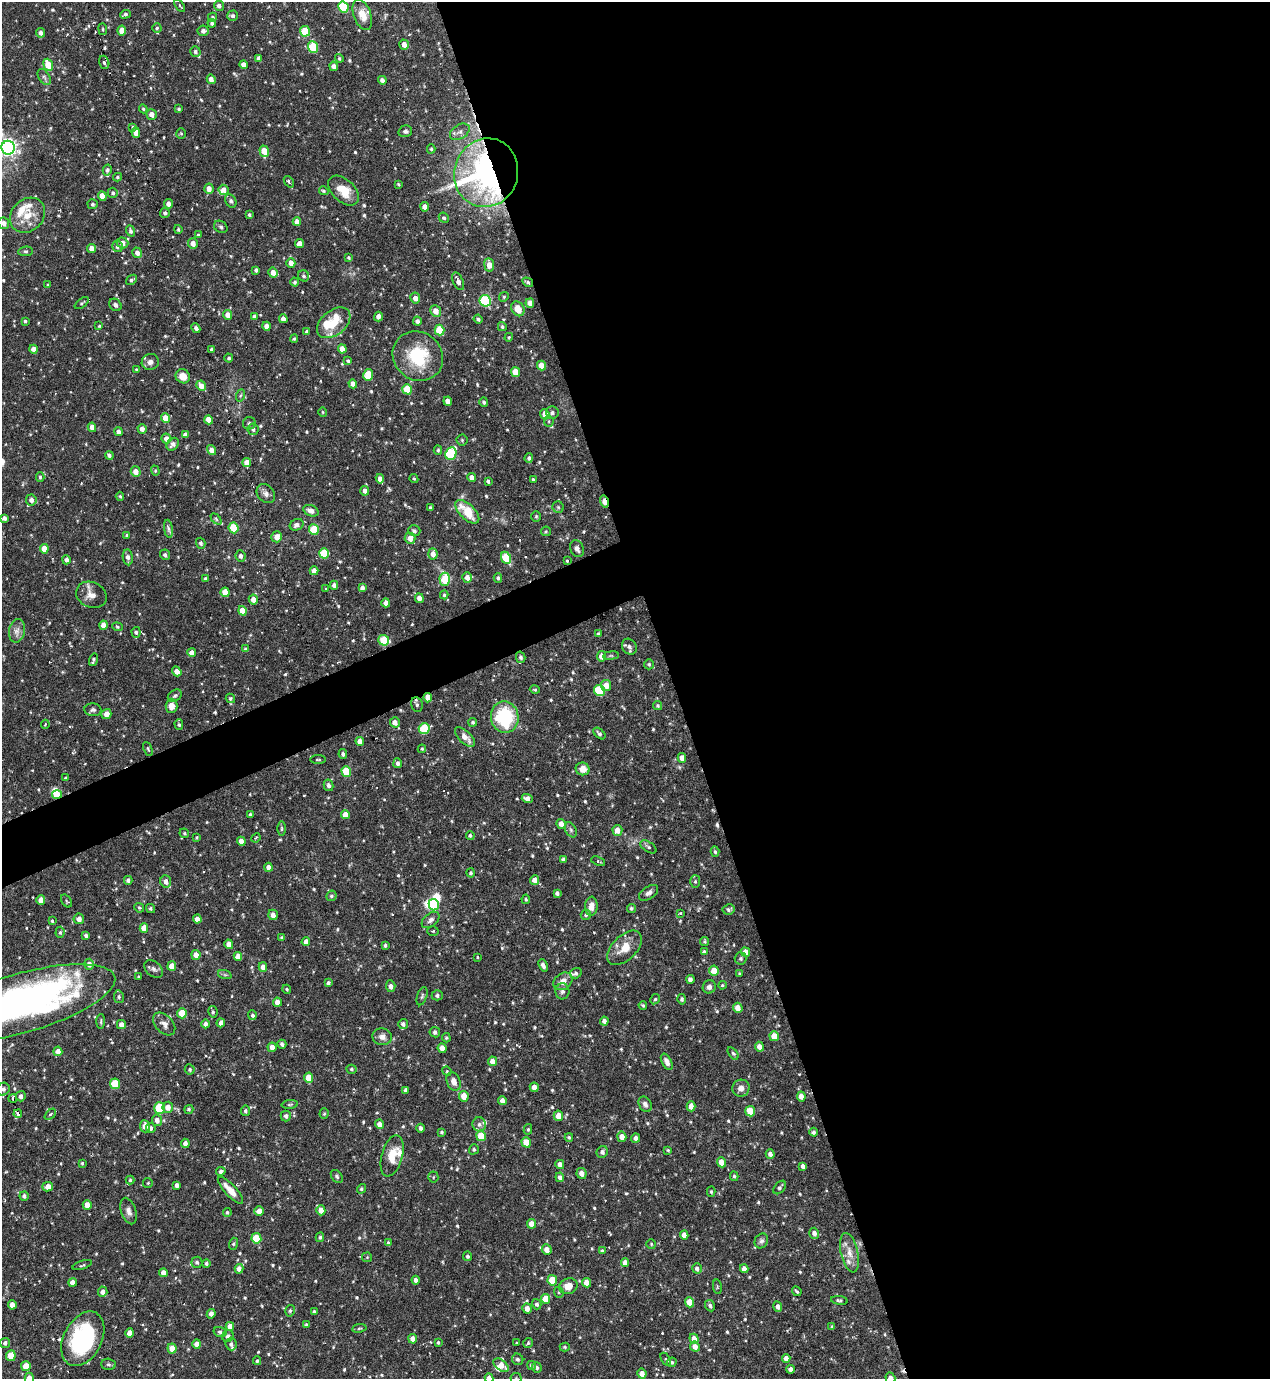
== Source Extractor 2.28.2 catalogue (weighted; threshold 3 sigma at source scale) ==
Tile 8 of 4 x 4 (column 4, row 2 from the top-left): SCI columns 3954-5221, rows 2757-4133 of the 5499 x 5511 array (HDU 1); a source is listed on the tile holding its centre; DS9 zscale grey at full resolution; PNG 1272 x 1381 px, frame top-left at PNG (2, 2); each listed source drawn as its Kron ellipse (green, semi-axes under 4 px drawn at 4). Shown black and unused: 49% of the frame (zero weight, under 3 of 6 exposures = <1% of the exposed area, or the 3 px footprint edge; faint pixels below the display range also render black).
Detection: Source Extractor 2.28.2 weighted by HDU 2 'WHT'; one run over the whole footprint, this tile lists its part. Background 0.0695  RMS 0.0041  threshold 0.0168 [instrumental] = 3 sigma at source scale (4.09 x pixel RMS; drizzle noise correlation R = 1.36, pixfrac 0.8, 0.05/0.05 arcsec/px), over >= 5 px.
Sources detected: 722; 1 too faint to see at this stretch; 5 inside a brighter object's white glare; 5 cosmic-ray / hot-pixel residue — neither listed nor drawn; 16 inside a brighter listed object's ellipse — not listed separately; of the other 695, all 500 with FLUX_AUTO >= 0.454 (the completeness limit of this list) listed and drawn (195 fainter detections not listed), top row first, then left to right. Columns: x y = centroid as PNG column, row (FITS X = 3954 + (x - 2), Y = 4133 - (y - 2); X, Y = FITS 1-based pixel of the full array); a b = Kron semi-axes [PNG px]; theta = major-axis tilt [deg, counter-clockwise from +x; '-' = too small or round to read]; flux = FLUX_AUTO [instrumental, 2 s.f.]
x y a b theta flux
180 5 7 3 -55 0.51
219 6 5 4 - 1.4
343 7 6 5 - 20
125 14 5 4 - 0.95
362 15 16 8 -69 4.7
233 16 5 5 - 0.9
212 17 5 4 - 0.78
212 23 4 4 - 0.91
157 28 4 4 - 0.63
103 29 6 3 -83 0.46
122 30 5 4 - 3.6
203 31 5 5 - 1.2
305 31 5 4 - 12
40 33 5 4 - 1.3
404 45 5 4 - 2.4
313 47 6 5 - 15
195 51 5 5 - 0.83
259 58 4 4 - 1.4
339 58 4 4 - 0.56
104 62 7 5 -74 0.95
48 65 6 4 -68 7.8
244 65 4 4 - 2.4
334 66 5 4 - 1.7
44 77 9 5 -58 1
211 79 5 4 - 2.2
382 80 4 4 - 1.5
143 109 4 4 - 0.48
179 109 4 3 - 0.64
152 114 5 5 - 2.4
133 127 3 3 - 0.61
405 131 7 5 14 0.97
136 132 5 4 - 3
460 132 11 7 33 1.8
181 133 5 5 - 0.55
8 148 7 6 - 150
431 149 4 4 - 0.55
264 151 6 4 -70 6.2
107 170 5 4 - 0.86
486 173 34 32 72 150
118 177 4 3 - 0.56
289 182 6 3 -51 0.75
398 184 3 3 - 0.46
209 189 5 4 - 2.5
224 190 5 5 - 2.3
324 191 5 4 - 0.55
344 191 18 11 -42 6.9
113 193 5 5 - 0.87
102 196 5 4 - 3.9
231 201 7 5 -63 0.86
93 204 5 5 - 0.73
169 204 4 4 - 2.3
425 207 4 4 - 2.5
165 213 5 5 - 1
27 215 19 16 45 7.9
249 215 3 3 - 0.63
444 218 5 4 - 0.71
297 222 4 4 - 2.4
4 223 6 5 - 2.2
221 227 7 5 -32 0.76
178 229 4 4 - 0.59
131 231 5 4 - 0.9
198 235 3 3 - 0.48
122 243 6 5 - 2.4
193 243 5 5 - 2.5
300 243 5 4 - 2.9
117 246 5 5 - 1.2
92 248 4 4 - 2.9
26 251 7 4 6 0.74
137 253 5 5 - 1.8
349 257 3 3 - 0.53
291 263 5 4 - 3
489 265 7 5 -83 3.1
256 270 4 3 - 0.79
273 273 5 4 - 2.9
304 276 6 5 - 0.77
131 280 6 4 37 0.81
458 281 9 5 -67 1.9
295 282 4 4 - 0.73
528 282 6 4 -32 0.77
48 285 4 3 - 0.49
504 297 5 4 - 0.53
415 298 5 5 - 2.2
485 301 6 5 - 32
82 303 8 4 37 0.59
530 303 4 4 - 3.2
115 305 7 5 -48 0.92
518 309 8 6 -58 4.8
436 311 6 5 - 3
228 315 5 4 - 2.6
254 316 4 3 - 0.65
378 316 5 4 - 1.6
283 319 4 4 - 2.1
478 319 4 3 - 0.84
25 321 3 3 - 0.53
417 321 4 4 - 1.3
334 323 19 12 39 7.8
99 326 3 3 - 1
267 326 4 4 - 2.4
502 327 4 4 - 0.71
196 328 5 3 - 1.2
439 330 5 5 - 12
307 332 4 4 - 1.1
509 337 4 4 - 0.52
294 339 4 3 - 0.52
33 349 4 4 - 2.4
212 349 3 3 - 0.83
342 349 4 4 - 3.3
418 356 26 24 -41 19
229 358 4 4 - 0.81
348 361 4 3 - 0.68
150 362 9 8 - 1.7
541 366 5 4 - 5.4
136 370 4 4 - 0.53
516 372 5 4 - 7.4
368 375 6 5 - 9.5
183 376 7 6 - 4.1
353 384 4 4 - 2.4
201 386 5 4 - 2.8
407 389 5 4 - 11
241 395 6 4 70 0.6
448 401 4 4 - 2.6
484 402 5 4 - 0.79
323 412 5 4 - 0.47
552 413 6 6 - 1.1
545 414 5 4 - 3.6
165 418 5 4 - 4.9
209 420 5 4 - 5.5
549 421 5 5 - 0.53
249 423 6 6 - 0.76
92 427 4 4 - 3
142 429 5 4 - 1.9
253 429 5 5 - 1
118 432 4 4 - 1.5
185 434 4 4 - 1.4
166 439 5 5 - 2.6
462 440 5 5 - 0.57
173 444 7 5 47 1.4
211 450 5 4 - 2.9
438 450 4 4 - 0.53
451 453 6 5 - 24
109 455 4 4 - 0.97
529 458 5 4 - 0.91
247 463 4 4 - 4.8
155 471 5 4 - 0.5
136 472 5 5 - 3
40 477 5 3 - 0.61
472 477 4 4 - 2.5
380 479 4 4 - 2
414 479 5 3 - 0.46
533 480 4 3 - 0.64
488 481 4 3 - 0.8
365 491 5 4 - 1.8
266 494 10 8 -50 1.7
120 496 4 4 - 0.5
31 500 5 5 - 1.8
604 502 6 4 -75 6.9
430 507 3 3 - 0.63
558 507 5 5 - 0.59
311 511 8 5 -23 2.2
467 512 15 7 -44 11
536 516 5 5 - 0.54
4 518 4 4 - 1.2
216 519 6 4 -46 0.56
297 525 7 5 24 1.4
234 528 5 4 - 12
168 529 9 4 -81 1.1
314 530 5 5 - 12
414 531 6 5 - 0.84
546 531 5 4 - 0.48
127 535 4 3 - 0.47
277 537 5 5 - 3.3
410 538 5 5 - 3.2
201 543 5 4 - 0.82
44 549 5 4 - 5.2
577 549 9 6 -66 1.5
324 553 5 5 - 14
433 554 5 4 - 2.6
165 555 5 5 - 0.98
241 556 6 5 - 1.3
128 557 8 5 -83 1.6
506 558 6 5 - 14
66 560 4 4 - 1.5
567 561 3 3 - 0.6
314 571 4 4 - 2.5
467 577 5 4 - 2.4
498 578 5 4 - 0.76
205 579 4 3 - 0.78
445 579 7 5 -88 13
334 585 4 4 - 1.6
362 588 4 4 - 1.3
325 589 4 3 - 0.46
225 592 5 4 - 7.2
91 595 16 12 -25 3.5
444 595 4 4 - 0.57
419 598 5 4 - 2.4
253 600 5 4 - 3.1
386 603 4 4 - 2.4
242 611 5 4 - 6
103 625 4 4 - 3.3
117 627 5 4 - 0.49
17 631 12 8 80 2.2
136 632 5 4 - 0.8
598 634 4 3 - 0.99
384 640 5 5 - 14
629 647 8 7 - 1.4
245 649 4 4 - 0.64
192 653 4 4 - 2.4
601 656 5 4 - 2.6
611 656 8 4 8 0.6
521 657 5 4 - 0.94
93 660 6 4 73 0.74
649 664 5 5 - 0.66
177 671 5 4 - 2.6
606 685 5 5 - 3.6
535 690 5 3 - 0.45
600 691 6 5 - 19
175 695 7 5 33 0.91
230 698 5 4 - 0.57
428 698 5 4 - 3.9
417 705 7 6 - 1.1
171 706 7 6 - 3.6
658 706 5 4 - 0.62
93 710 8 6 -6 1
106 714 5 5 - 2.6
505 717 16 13 -80 25
395 722 5 4 - 2.3
473 722 4 4 - 0.62
45 724 4 3 - 0.52
179 725 5 4 - 0.58
424 729 5 5 - 15
599 733 7 4 -42 0.94
465 737 12 6 -44 3.2
360 741 4 4 - 3
148 749 7 4 -65 0.56
422 749 4 3 - 0.46
343 754 5 4 - 0.86
682 758 5 4 - 2.7
318 760 8 3 0 0.46
398 763 5 4 - 1.2
583 769 7 6 - 3.6
346 771 5 4 - 12
66 778 4 3 - 0.95
329 785 6 4 -77 1.4
57 795 5 4 - 8.5
527 799 5 4 - 1.9
250 814 3 3 - 0.67
345 815 4 4 - 3.4
561 824 5 4 - 2.7
282 829 7 3 -90 0.6
571 830 8 5 -61 0.91
617 830 5 5 - 3.3
184 833 5 4 - 0.57
470 835 4 4 - 0.62
197 838 3 3 - 0.92
256 838 5 4 - 0.46
241 841 4 4 - 2.6
648 847 9 5 -34 0.92
715 852 5 4 - 0.63
563 859 4 4 - 1
598 861 7 4 -21 0.58
268 867 4 4 - 2.2
471 873 4 4 - 0.68
128 880 4 4 - 1
534 880 5 4 - 2.6
166 881 6 5 - 2
695 881 6 5 - 0.62
557 893 4 4 - 1.1
648 893 11 6 35 1.4
331 896 5 5 - 0.69
526 899 5 3 - 0.53
41 900 5 4 - 3
66 901 7 4 -54 0.61
434 905 5 5 - 17
591 906 9 6 85 2.7
139 908 5 4 - 0.51
631 908 5 4 - 0.67
150 909 5 4 - 0.76
729 909 6 5 - 0.79
681 913 3 3 - 0.61
273 915 5 4 - 1.6
586 915 5 5 - 0.64
79 919 5 5 - 2.1
197 919 4 4 - 2.8
431 920 10 6 40 1.5
52 921 3 3 - 0.57
144 928 5 4 - 4
433 931 5 4 - 0.5
60 932 6 4 87 0.71
86 936 4 3 - 0.93
282 938 4 3 - 0.64
704 941 4 4 - 0.5
306 942 4 4 - 2.3
229 944 5 4 - 2.9
385 945 4 3 - 0.75
625 948 21 12 45 5.9
704 952 4 3 - 0.78
745 952 5 4 - 3.5
196 955 5 4 - 2.7
238 957 4 4 - 2.8
477 957 3 3 - 0.58
740 958 6 6 - 0.63
89 964 5 5 - 2
543 965 6 4 -68 1.4
172 966 5 4 - 2.8
263 967 5 4 - 2.3
154 969 11 7 -40 1.4
714 971 5 5 - 5.3
576 973 6 5 - 0.92
740 974 4 3 - 0.51
225 975 7 4 -18 0.62
138 977 3 3 - 0.45
690 979 4 4 - 1.5
563 981 10 8 37 3.2
328 983 4 3 - 0.77
722 985 4 3 - 0.47
391 986 6 5 - 1.3
709 987 7 6 - 1.2
287 989 5 4 - 0.53
562 991 8 7 - 1.2
437 995 5 5 - 0.91
422 996 9 5 72 0.77
119 997 6 5 - 0.68
655 999 5 4 - 0.59
682 999 5 4 - 0.76
277 1002 4 4 - 2.6
20 1003 98 29 16 190
643 1005 4 3 - 0.49
738 1008 5 4 - 3.2
213 1012 6 4 -78 0.65
182 1013 5 5 - 8.2
252 1015 5 4 - 0.88
101 1021 7 4 88 0.57
604 1021 4 4 - 1.7
221 1023 4 4 - 1.7
121 1024 4 4 - 2.2
164 1024 13 8 -46 2
205 1024 4 4 - 1.5
403 1024 5 5 - 1.1
435 1032 5 5 - 0.99
774 1036 5 4 - 4.5
382 1037 9 8 - 2.1
446 1038 5 4 - 0.46
282 1044 4 4 - 0.99
272 1047 5 4 - 2.6
759 1047 5 4 - 2.6
442 1048 5 4 - 2.7
58 1051 4 4 - 2.4
733 1053 7 4 -54 0.68
492 1061 5 4 - 3.2
667 1062 9 5 -62 1.8
190 1069 5 5 - 0.66
351 1069 5 4 - 0.66
447 1071 5 4 - 0.49
309 1078 5 4 - 6.1
454 1081 9 6 -69 2.4
115 1084 5 5 - 12
534 1087 4 4 - 2.6
741 1088 8 8 - 2.6
3 1089 7 6 - 1.4
406 1090 4 3 - 1
21 1096 5 5 - 1.5
464 1096 5 5 - 4.7
801 1096 5 4 - 2.3
13 1098 4 3 - 4.1
502 1101 4 4 - 2.2
290 1104 8 3 5 0.49
645 1104 8 6 -61 1.5
691 1106 5 4 - 2.8
168 1107 5 5 - 2.7
159 1108 6 5 - 18
189 1109 4 4 - 0.6
245 1111 5 4 - 0.68
750 1111 5 4 - 7.8
18 1114 4 3 - 3.3
50 1114 6 4 44 0.72
324 1114 5 4 - 0.47
286 1116 5 5 - 1.3
558 1116 5 4 - 4
157 1120 6 5 - 2
380 1124 4 4 - 2.2
479 1124 7 6 - 1.4
145 1126 6 5 - 3.2
151 1128 5 4 - 1.1
421 1128 4 4 - 1.1
528 1129 5 4 - 0.53
442 1132 4 4 - 0.57
814 1132 4 4 - 0.91
481 1136 5 4 - 9
569 1137 4 3 - 0.58
622 1137 5 4 - 3.3
636 1138 4 4 - 1.6
526 1142 5 4 - 6.1
185 1143 4 4 - 1.6
474 1149 5 5 - 0.67
668 1150 4 4 - 0.45
602 1152 6 5 - 1.5
770 1154 5 4 - 1.6
392 1156 21 10 74 6.5
721 1162 5 4 - 3.8
82 1163 3 3 - 0.46
560 1164 4 4 - 2.2
803 1166 4 4 - 1.2
221 1171 5 4 - 0.95
582 1173 5 5 - 2
337 1176 7 5 -51 0.68
734 1176 4 4 - 0.61
433 1177 5 5 - 0.58
560 1177 5 4 - 1.2
130 1180 4 4 - 0.53
148 1183 5 4 - 0.49
177 1185 4 3 - 1.3
48 1187 5 4 - 3.1
780 1187 8 5 50 0.93
361 1189 5 4 - 0.65
230 1190 17 6 -47 4.6
711 1192 5 4 - 0.55
24 1196 5 4 - 1
87 1205 5 4 - 4.1
321 1210 5 4 - 3.2
128 1211 14 7 -71 2.1
259 1211 5 4 - 2.6
227 1212 4 4 - 0.6
531 1224 5 4 - 3.1
814 1233 5 4 - 1.7
684 1235 4 4 - 2.3
320 1237 5 4 - 0.59
256 1238 5 5 - 11
761 1241 8 6 61 1.1
388 1243 4 3 - 1.1
233 1244 6 4 72 0.55
651 1244 5 5 - 0.52
547 1249 5 5 - 2.7
602 1251 4 3 - 1
849 1253 20 8 -77 4
468 1256 4 4 - 0.77
367 1257 5 5 - 0.48
197 1262 5 5 - 0.87
206 1263 4 4 - 0.77
625 1263 4 4 - 2.4
82 1265 10 3 18 0.55
697 1268 5 4 - 1.2
239 1269 5 4 - 2.1
744 1269 4 4 - 2.2
163 1273 4 4 - 2.2
416 1280 4 3 - 1.5
552 1280 5 4 - 7.1
72 1283 4 4 - 2.4
587 1283 4 4 - 3.6
568 1286 9 8 - 3.8
717 1287 7 3 -82 0.46
797 1291 5 3 - 0.61
103 1292 5 4 - 1.7
559 1292 6 4 -69 0.58
546 1299 5 4 - 5.9
839 1300 8 4 -8 0.77
690 1302 5 4 - 5
537 1304 5 4 - 0.92
12 1305 5 4 - 2.8
710 1306 6 5 - 0.95
778 1307 5 4 - 1.5
527 1308 5 4 - 2.6
290 1311 6 4 74 0.76
314 1312 4 3 - 0.84
211 1314 4 4 - 1.8
306 1325 3 3 - 0.55
230 1326 4 4 - 2.4
832 1327 4 4 - 0.47
359 1328 7 3 9 0.53
220 1332 7 5 -17 0.82
130 1333 5 4 - 2.6
228 1336 6 5 - 1.3
83 1339 29 19 63 42
413 1339 5 4 - 2.4
694 1339 5 4 - 3
438 1342 4 3 - 0.57
5 1343 5 5 - 1
516 1343 3 3 - 0.72
528 1343 5 4 - 0.82
197 1344 4 4 - 2.6
231 1344 6 5 - 1.1
565 1347 5 4 - 0.51
695 1347 5 5 - 2.6
172 1349 5 4 - 3.8
11 1356 5 5 - 7.6
786 1358 4 4 - 2
518 1359 6 5 - 0.91
666 1359 7 4 -57 0.52
257 1361 4 3 - 0.55
672 1362 5 4 - 0.64
108 1364 7 5 -2 0.74
501 1365 9 5 -37 3.7
531 1365 5 4 - 0.78
26 1366 5 5 - 5.2
537 1368 5 5 - 1.1
791 1369 4 4 - 1.4
642 1374 5 4 - 2.6
29 1378 5 4 - 2.7
489 1378 5 4 - 2.2
516 1378 5 5 - 0.51
890 1378 6 5 - 2.2
Overlapping masked pixels (flux is a lower limit): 6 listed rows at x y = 486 173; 604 502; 384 640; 428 698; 57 795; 13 1098
Isophote crosses this tile's border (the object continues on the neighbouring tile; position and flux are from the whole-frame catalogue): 9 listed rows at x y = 8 148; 4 223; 20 1003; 3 1089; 83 1339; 29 1378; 489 1378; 516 1378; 890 1378